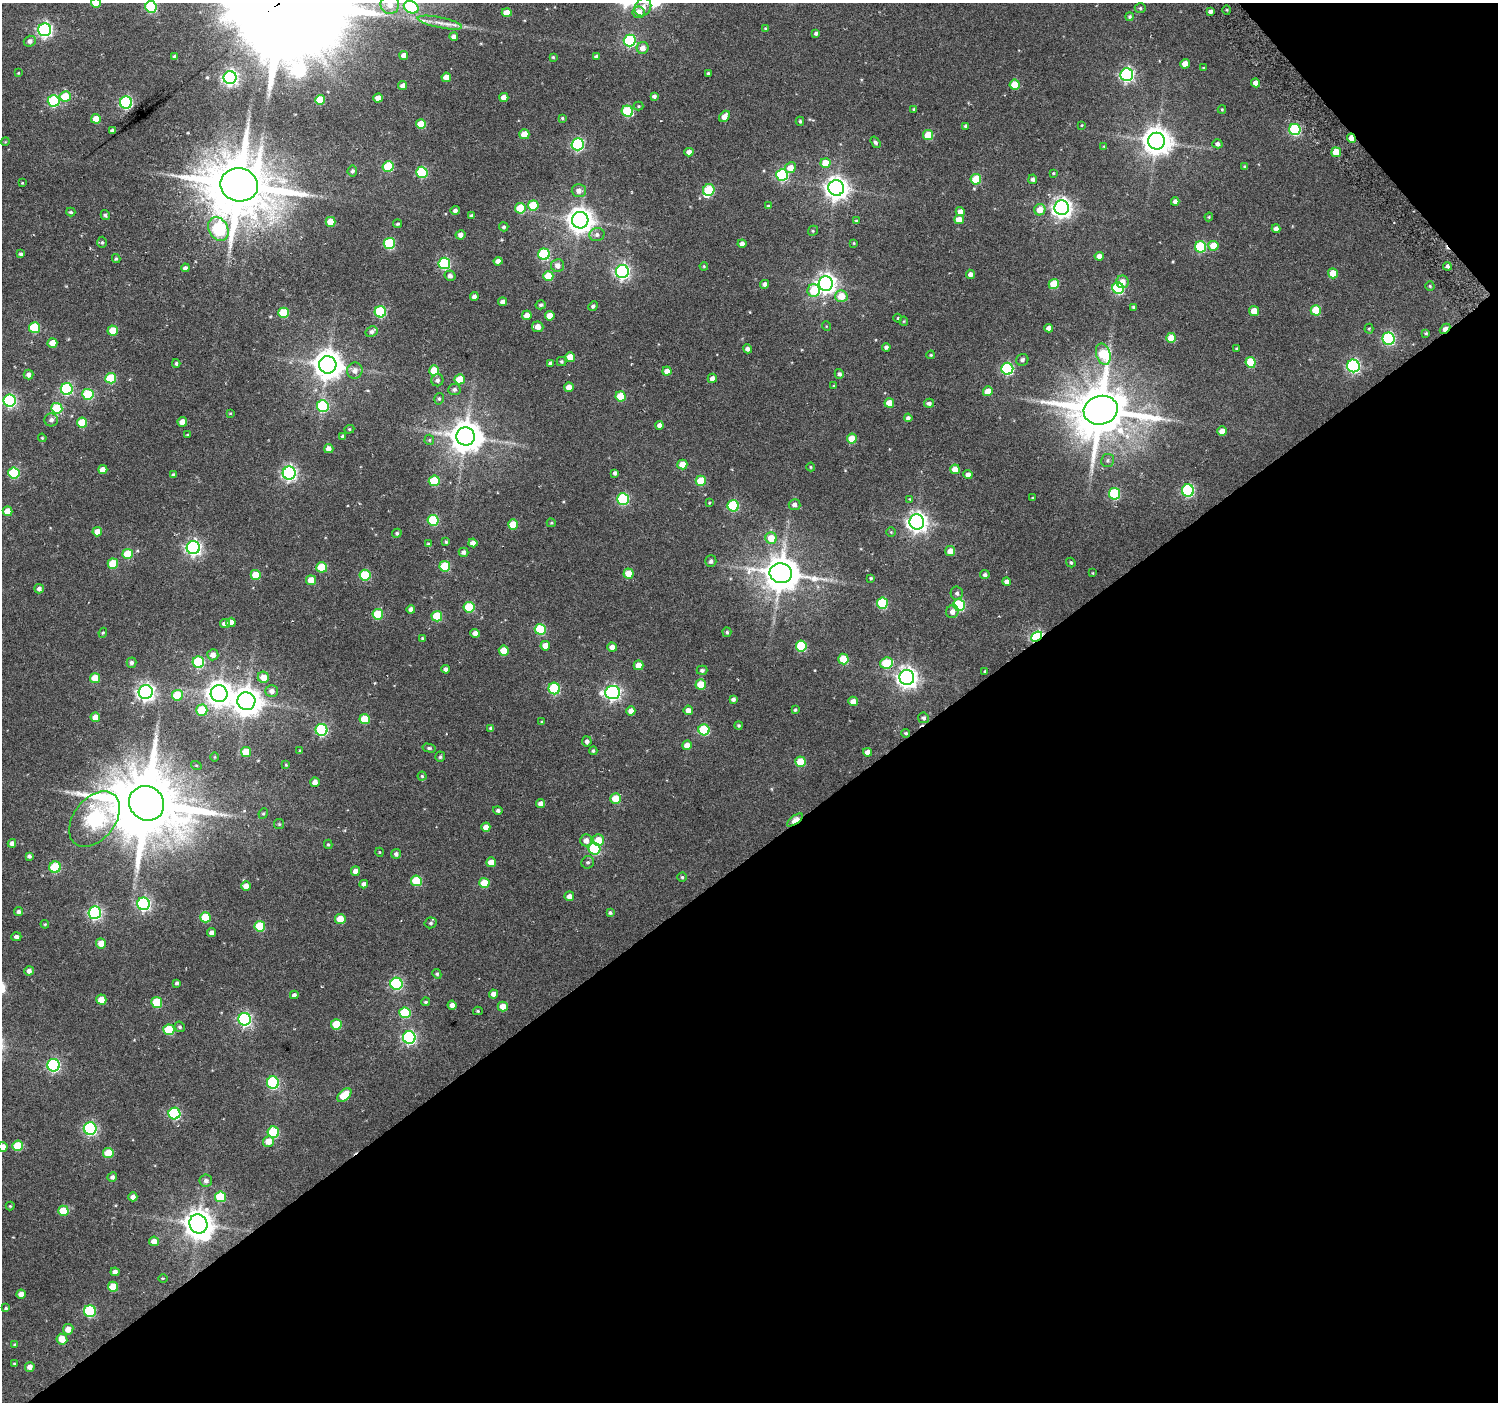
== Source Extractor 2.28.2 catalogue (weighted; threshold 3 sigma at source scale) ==
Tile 12 of 4 x 4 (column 4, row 3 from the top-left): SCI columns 4517-6012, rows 1559-2958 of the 6050 x 5983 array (HDU 1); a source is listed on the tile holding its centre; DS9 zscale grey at full resolution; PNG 1500 x 1404 px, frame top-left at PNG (2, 3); each listed source drawn as its Kron ellipse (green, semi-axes under 4 px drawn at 4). Shown black and unused: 41% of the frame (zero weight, under 4 of 7 exposures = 2% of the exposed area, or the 3 px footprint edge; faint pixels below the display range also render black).
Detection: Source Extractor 2.28.2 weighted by HDU 2 'WHT'; one run over the whole footprint, this tile lists its part. Background 0.0503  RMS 0.005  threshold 0.0204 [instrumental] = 3 sigma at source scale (4.09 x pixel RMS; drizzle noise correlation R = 1.36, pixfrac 0.8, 0.0396/0.0396 arcsec/px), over >= 5 px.
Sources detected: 419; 1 too faint to see at this stretch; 1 inside a brighter object's white glare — neither listed nor drawn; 3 inside a brighter listed object's ellipse — not listed separately; the other 414 listed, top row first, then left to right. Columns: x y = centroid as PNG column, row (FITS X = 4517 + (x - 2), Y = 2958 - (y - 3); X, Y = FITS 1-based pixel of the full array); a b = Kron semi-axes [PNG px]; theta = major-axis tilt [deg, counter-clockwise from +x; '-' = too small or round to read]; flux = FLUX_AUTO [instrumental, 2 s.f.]
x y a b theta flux
96 3 5 4 - 4.9
390 5 9 9 - 4.6
151 7 6 5 - 39
411 7 8 6 -28 36
643 7 9 8 - 3.7
1140 8 5 5 - 0.81
1227 10 5 3 - 0.43
507 12 5 4 - 5.5
639 12 6 6 - 4.9
1210 12 4 3 - 1.5
1130 17 4 4 - 0.69
440 23 22 5 -12 3.9
765 29 4 3 - 0.5
45 30 6 6 - 110
816 33 4 4 - 1.1
454 37 4 4 - 2.2
30 41 6 5 - 1.8
630 41 6 6 - 57
643 48 6 6 - 3.4
404 55 4 4 - 3.1
175 56 4 4 - 0.91
596 56 4 4 - 1.3
553 57 3 3 - 0.65
1185 64 5 4 - 4.6
1203 68 3 3 - 0.51
18 73 4 3 - 0.38
708 73 3 3 - 0.53
1127 75 6 6 - 96
446 77 5 4 - 3.6
230 78 6 6 - 130
1256 83 4 4 - 3.3
1015 85 5 5 - 13
403 86 4 4 - 2.4
65 96 5 5 - 12
654 96 4 4 - 1.2
504 97 4 4 - 3.1
378 98 4 4 - 4.3
320 100 5 5 - 13
54 101 6 6 - 43
126 103 6 6 - 65
639 106 5 4 - 0.55
914 109 3 3 - 0.55
1222 110 4 4 - 0.45
627 111 6 5 - 30
724 116 6 4 51 4
562 118 4 4 - 0.53
96 119 5 4 - 6.1
800 121 4 4 - 0.66
421 124 5 5 - 11
1082 125 3 3 - 0.36
966 126 3 3 - 0.89
1295 129 6 5 - 45
112 130 4 3 - 0.96
524 134 5 5 - 8.4
928 135 5 5 - 14
1351 138 5 4 - 5.4
1157 141 8 8 - 630
5 142 4 3 - 0.35
875 142 6 4 -55 1.1
578 144 6 6 - 61
1217 144 5 4 - 1.6
1104 146 4 3 - 0.34
689 152 4 4 - 2.7
1336 152 5 5 - 9
825 163 5 5 - 8.3
388 167 5 5 - 24
1245 167 4 3 - 0.97
790 168 6 5 - 4.7
352 171 5 5 - 1.2
422 172 5 5 - 31
1053 173 3 3 - 0.41
782 175 6 6 - 46
976 179 5 5 - 15
1033 179 5 4 - 1.2
22 183 3 3 - 0.53
239 185 19 16 -12 3900
836 188 8 8 - 360
709 190 6 5 - 24
579 191 7 6 - 2.7
1175 202 4 4 - 2.4
533 205 5 5 - 14
768 206 4 3 - 0.46
520 208 5 5 - 13
1062 208 7 7 - 250
455 210 4 4 - 1.3
1040 210 6 5 - 5.6
71 212 4 3 - 0.75
960 212 4 4 - 2.9
105 215 5 4 - 1
472 216 4 4 - 1.1
1209 217 4 4 - 0.47
580 220 8 8 - 510
959 220 5 4 - 5.3
856 221 4 4 - 0.57
331 222 5 5 - 7.9
398 224 4 4 - 0.76
504 227 5 4 - 0.97
218 229 12 9 -61 63
1276 229 4 4 - 2.2
813 231 5 4 - 0.6
460 235 5 4 - 2.2
597 235 7 6 - 1.7
102 242 5 4 - 0.74
854 243 4 3 - 0.42
389 244 5 5 - 38
742 244 4 4 - 2.4
1213 246 5 5 - 8.1
1200 247 5 5 - 33
21 254 4 4 - 0.92
544 254 6 5 - 39
1099 256 5 4 - 2.6
116 259 4 3 - 0.67
498 261 4 4 - 2.8
444 263 6 6 - 46
558 265 6 6 - 3
704 266 4 3 - 0.44
1447 266 4 4 - 1.1
185 268 4 4 - 1.5
622 272 6 6 - 120
1333 273 5 5 - 7.4
970 274 4 4 - 2
450 276 5 5 - 1.6
548 276 5 5 - 13
1122 282 6 6 - 3.9
826 283 7 7 - 260
765 284 4 4 - 1.6
1054 284 5 5 - 14
1430 286 4 4 - 0.58
1118 288 6 5 - 48
814 290 6 6 - 16
841 296 6 6 - 7.2
474 297 4 4 - 1.9
503 302 4 4 - 2
541 305 5 4 - 1
593 306 5 4 - 1
1133 307 3 3 - 0.59
1316 310 5 5 - 14
1254 311 5 5 - 6.5
380 312 6 5 - 38
283 313 5 5 - 19
527 315 5 4 - 3.6
550 316 5 4 - 5.3
898 318 4 3 - 0.41
904 321 4 4 - 0.47
826 326 5 3 - 0.35
538 327 6 5 - 3.6
34 328 5 5 - 26
1048 328 4 4 - 2.4
1369 329 5 4 - 0.57
1445 329 6 4 44 3.8
113 331 5 5 - 9
371 332 6 5 - 1.3
1426 333 4 3 - 0.62
1171 338 5 5 - 7.9
1389 339 6 6 - 63
52 343 5 4 - 5.3
886 347 4 4 - 1.3
1236 348 3 3 - 0.47
747 349 5 4 - 1.7
1103 354 11 7 -74 27
931 355 4 3 - 0.48
570 357 5 5 - 7.3
1022 360 6 5 - 1.3
562 362 5 4 - 0.77
1251 362 5 5 - 13
176 363 4 4 - 0.79
550 363 4 4 - 0.94
328 365 8 8 - 690
1353 366 6 6 - 85
1007 369 6 6 - 52
434 370 5 5 - 13
355 371 8 7 - 2.6
667 371 4 4 - 3.4
839 374 5 4 - 1.2
28 375 5 5 - 1.8
111 378 5 5 - 21
712 378 4 4 - 2.1
460 379 5 5 - 8.5
437 380 6 6 - 1.5
834 386 4 4 - 0.56
569 387 4 4 - 4.3
67 389 6 6 - 52
454 389 6 5 - 1.4
988 391 5 4 - 5.1
88 394 5 5 - 29
621 396 5 5 - 15
439 399 6 4 75 0.8
10 401 6 6 - 81
889 403 5 4 - 7
929 403 5 4 - 1.5
323 406 6 6 - 44
57 408 5 5 - 24
1101 410 17 14 14 2900
230 413 3 3 - 0.42
908 418 4 4 - 1.3
51 420 7 6 - 1.7
182 422 5 4 - 4.2
82 423 5 5 - 14
660 425 4 4 - 2
349 429 5 4 - 0.63
1222 431 5 4 - 4.4
187 435 3 2 - 0.52
343 436 4 4 - 0.97
465 436 9 9 - 940
42 438 4 3 - 0.45
852 439 5 5 - 8.4
429 440 5 5 - 0.68
329 449 5 4 - 2.7
1108 460 6 6 - 1.1
682 465 5 5 - 6.6
811 467 4 4 - 0.49
103 469 4 4 - 3.2
955 469 5 4 - 5.8
14 473 5 5 - 30
289 473 6 6 - 120
615 473 4 4 - 1.3
173 475 4 4 - 0.88
968 475 4 4 - 2.5
434 481 5 5 - 18
701 481 5 5 - 15
1188 490 6 6 - 54
1114 494 6 5 - 31
1032 498 3 3 - 0.4
623 499 6 6 - 48
910 499 4 4 - 0.39
709 503 4 3 - 0.48
794 505 6 5 - 2
733 506 5 5 - 36
7 511 5 5 - 6.5
433 520 5 5 - 29
917 522 7 7 - 270
551 523 4 3 - 0.51
513 524 5 5 - 9.8
97 532 5 4 - 4.7
891 532 4 4 - 0.49
397 533 5 4 - 0.87
771 538 6 5 - 7.4
446 542 4 4 - 0.63
473 543 4 4 - 3.2
428 544 4 4 - 0.63
193 548 6 6 - 140
950 551 5 5 - 4.1
463 552 5 4 - 1.6
128 554 5 5 - 17
711 561 5 5 - 1.4
1071 562 5 4 - 0.64
113 564 5 5 - 15
445 566 5 5 - 23
322 567 5 5 - 18
781 573 11 10 - 1200
1093 573 4 2 - 0.32
629 574 5 5 - 8.3
256 575 5 5 - 12
365 575 5 5 - 23
985 575 5 4 - 1.2
871 578 4 3 - 0.57
311 580 5 5 - 6.9
1006 582 4 4 - 2
39 589 5 4 - 1.7
957 593 6 6 - 1.3
882 603 5 5 - 33
959 605 6 5 - 38
469 607 5 5 - 22
411 609 4 4 - 1.7
952 612 6 6 - 2.7
378 614 5 5 - 18
437 616 5 5 - 17
231 622 5 4 - 3.5
225 624 5 4 - 2.4
540 629 5 5 - 24
727 632 5 4 - 0.76
103 633 5 4 - 0.56
475 633 4 4 - 3.3
1037 637 6 4 40 75
422 638 4 4 - 0.6
545 646 5 5 - 5.8
801 646 5 5 - 23
612 647 5 4 - 3
504 651 5 5 - 8.8
213 655 5 5 - 3.4
843 659 5 5 - 13
198 662 6 5 - 35
131 663 5 5 - 1.3
886 663 6 5 - 20
638 665 5 5 - 4.8
446 669 4 4 - 1.5
702 670 5 4 - 1.2
985 671 4 4 - 0.65
263 677 6 5 - 5.1
95 678 5 5 - 8.6
907 678 7 7 - 280
701 684 5 5 - 9.3
554 688 6 5 - 35
272 691 6 5 - 2.4
146 692 7 7 - 180
613 692 7 6 - 120
219 694 8 8 - 440
177 695 5 5 - 15
733 699 4 3 - 1.3
246 701 9 9 - 660
853 701 5 4 - 3.3
202 710 6 5 - 13
688 710 5 4 - 2.9
795 710 3 3 - 0.65
631 711 4 4 - 3.4
95 717 5 5 - 4.1
923 718 5 5 - 1.3
365 719 5 5 - 14
542 722 4 3 - 0.48
739 725 4 4 - 0.69
491 728 4 4 - 1.1
321 730 6 6 - 51
704 730 5 5 - 25
906 733 4 4 - 0.69
587 741 5 5 - 1.7
687 745 5 4 - 4.4
429 748 7 4 -13 0.83
300 751 3 3 - 0.54
593 751 4 4 - 0.75
246 752 5 5 - 13
868 752 4 4 - 2.5
215 757 5 3 - 0.38
440 757 5 5 - 0.8
801 762 5 5 - 13
196 765 5 3 - 0.4
286 765 3 3 - 0.4
422 776 4 4 - 0.61
315 782 5 4 - 2.9
616 799 5 5 - 12
147 803 18 16 -41 4800
541 804 4 4 - 2.5
498 810 5 4 - 1.1
263 813 5 4 - 0.62
94 819 31 20 52 190
795 820 9 4 36 10
279 824 5 5 - 0.6
486 827 4 4 - 3.7
586 840 6 6 - 2.9
598 840 6 5 - 8.2
12 843 4 4 - 1.9
328 844 5 4 - 0.63
594 849 6 5 - 38
379 852 4 3 - 0.35
396 854 5 5 - 1.2
29 856 4 3 - 1.2
491 862 5 5 - 5.9
588 862 6 6 - 1.1
55 867 6 5 - 26
355 871 5 4 - 3.2
682 877 4 4 - 0.61
416 881 5 5 - 20
484 883 5 5 - 11
364 884 4 4 - 1.6
246 886 5 4 - 4.1
569 896 5 4 - 2.5
144 904 6 6 - 95
18 911 4 4 - 1.1
610 912 4 3 - 0.83
95 913 6 6 - 90
205 917 5 5 - 14
340 919 5 5 - 10
431 923 6 5 - 1
45 924 4 4 - 0.45
260 926 5 5 - 19
212 933 4 4 - 2.7
16 937 5 4 - 1.6
101 943 5 5 - 6.4
29 971 4 4 - 1.9
437 974 5 4 - 0.85
177 983 3 3 - 0.79
396 984 6 6 - 61
493 994 4 4 - 2.5
294 995 4 4 - 1.6
101 1000 5 5 - 5.5
157 1002 5 5 - 18
426 1002 4 4 - 0.75
452 1005 4 4 - 2.5
503 1006 5 5 - 5.4
478 1011 5 4 - 0.59
405 1013 5 5 - 25
245 1019 6 6 - 89
336 1024 5 5 - 13
180 1027 5 4 - 0.76
169 1030 5 5 - 19
409 1037 6 6 - 88
54 1065 6 6 - 76
273 1083 6 6 - 50
344 1095 8 5 41 14
174 1113 6 6 - 50
90 1129 6 6 - 80
273 1132 6 5 - 31
268 1141 5 5 - 4.8
18 1146 5 5 - 16
3 1147 5 5 - 3.6
108 1153 5 5 - 12
112 1177 5 4 - 1.5
206 1181 6 6 - 1.6
133 1197 4 4 - 2.7
220 1197 5 5 - 20
10 1206 4 4 - 0.5
63 1211 5 5 - 11
198 1224 10 8 -62 670
154 1241 5 4 - 3.3
115 1272 4 4 - 2.2
163 1278 4 3 - 0.39
113 1287 5 5 - 13
21 1294 4 4 - 3.7
6 1308 3 3 - 0.56
90 1311 6 6 - 39
68 1329 5 5 - 4.4
62 1339 5 5 - 6
14 1344 4 3 - 0.5
14 1364 3 3 - 0.43
30 1367 5 4 - 2.8
Overlapping masked pixels (flux is a lower limit): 4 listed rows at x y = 1351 138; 1445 329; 1037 637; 795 820
Isophote crosses this tile's border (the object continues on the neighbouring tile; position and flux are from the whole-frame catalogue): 5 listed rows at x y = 96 3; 390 5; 151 7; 411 7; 3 1147